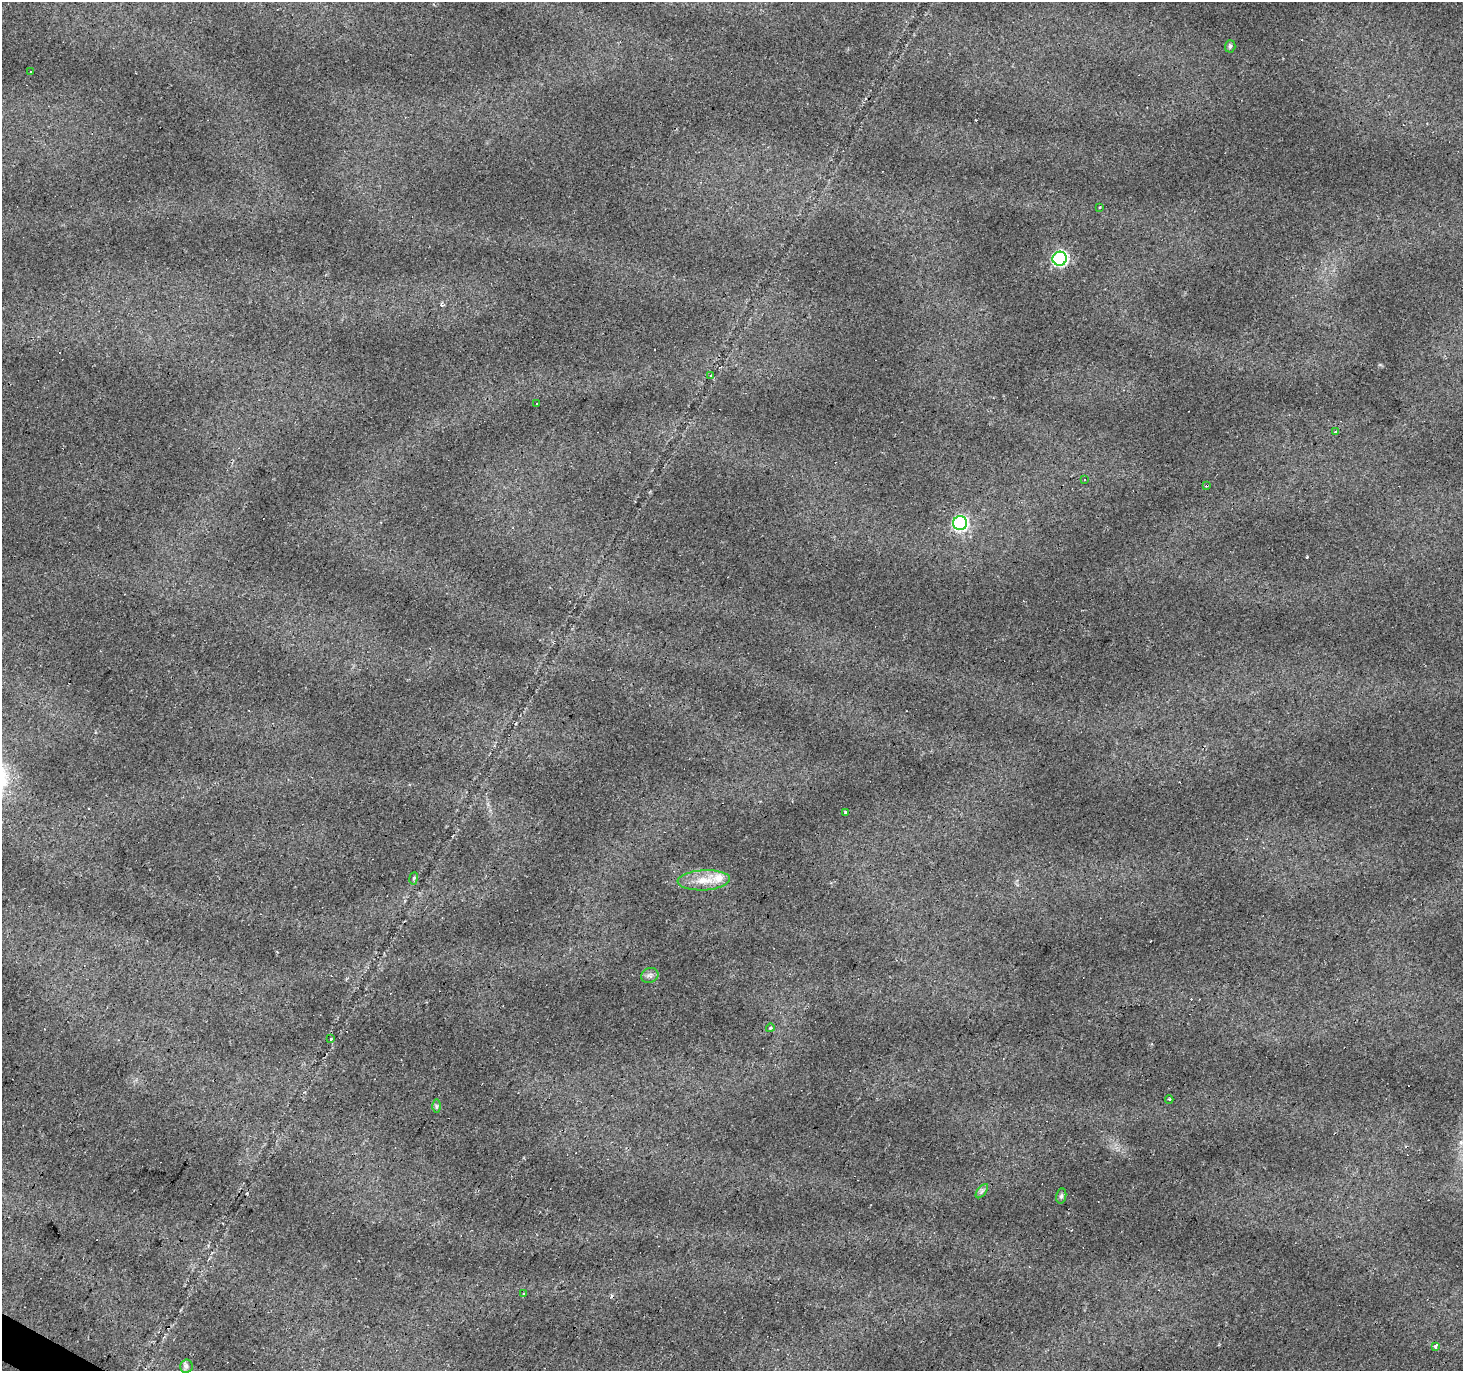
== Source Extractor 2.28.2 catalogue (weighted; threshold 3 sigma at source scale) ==
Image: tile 7 of 4 x 4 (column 3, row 2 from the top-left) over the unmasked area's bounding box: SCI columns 2921-4381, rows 2928-4296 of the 5844 x 5921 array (HDU 1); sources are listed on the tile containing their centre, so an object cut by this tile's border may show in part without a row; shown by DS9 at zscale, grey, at full resolution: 1 PNG px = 1 image px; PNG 1465 x 1373 px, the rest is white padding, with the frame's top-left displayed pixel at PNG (2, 2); every listed detection drawn as its Kron ellipse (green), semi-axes under 4 PNG px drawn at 4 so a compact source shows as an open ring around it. <1% of this frame is shown black and not used: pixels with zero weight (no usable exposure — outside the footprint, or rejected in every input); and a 3 px margin inside the footprint's outer edge (the drizzle kernel's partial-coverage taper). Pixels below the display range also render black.
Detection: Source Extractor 2.28.2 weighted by HDU 2 'WHT'; one run over the whole footprint, this tile lists its part. Background 0.0785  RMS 0.0079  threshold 0.0354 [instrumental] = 3 sigma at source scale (4.5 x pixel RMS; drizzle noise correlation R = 1.50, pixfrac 1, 0.0396/0.0396 arcsec/px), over >= 5 px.
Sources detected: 34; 10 cosmic-ray / hot-pixel residue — neither listed nor drawn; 1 inside a brighter listed object's ellipse — not listed separately; the other 23 listed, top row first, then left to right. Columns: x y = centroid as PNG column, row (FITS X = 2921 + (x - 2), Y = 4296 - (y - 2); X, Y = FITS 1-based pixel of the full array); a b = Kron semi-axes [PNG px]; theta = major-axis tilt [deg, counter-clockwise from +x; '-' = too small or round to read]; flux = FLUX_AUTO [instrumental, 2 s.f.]
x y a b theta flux
1230 46 6 5 - 1.5
31 71 3 3 - 3.1
1100 207 3 3 - 0.94
1060 259 7 7 - 160
711 375 3 2 - 0.71
537 404 4 3 - 3.5
1335 432 3 3 - 1.4
1085 480 2 2 - 0.66
1206 486 3 2 - 0.6
960 523 7 7 - 150
845 812 3 3 - 3.1
414 878 6 3 81 1.5
704 880 26 10 3 14
650 975 9 7 21 2.8
770 1028 4 4 - 1.4
331 1039 3 2 - 0.84
1169 1099 4 3 - 0.81
436 1106 7 4 -89 1.5
982 1191 8 4 53 1.8
1061 1196 7 5 79 1.5
524 1294 3 3 - 3.2
1436 1346 3 3 - 7.9
186 1366 6 6 - 2.1